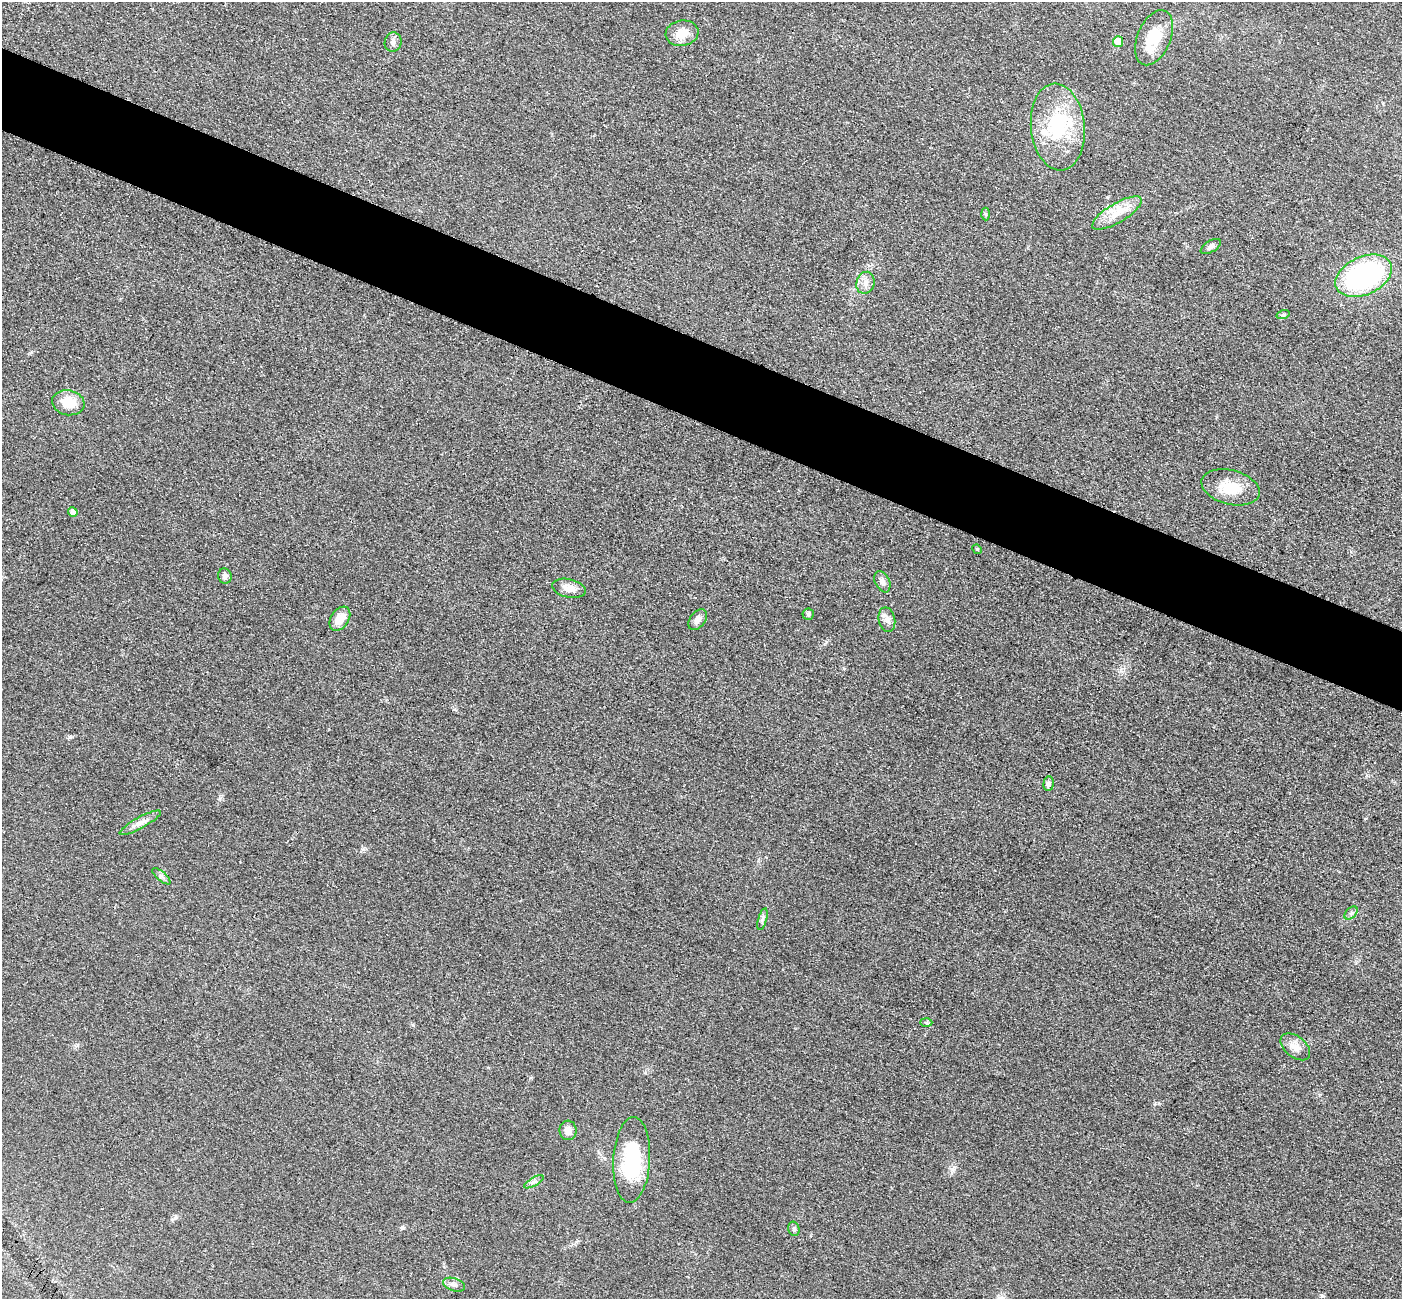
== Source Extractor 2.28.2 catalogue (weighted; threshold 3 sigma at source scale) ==
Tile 11 of 4 x 4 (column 3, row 3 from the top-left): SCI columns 2824-4223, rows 1601-2897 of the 5647 x 5660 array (HDU 1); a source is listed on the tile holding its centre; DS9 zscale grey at full resolution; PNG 1404 x 1301 px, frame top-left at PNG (2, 2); each listed source drawn as its Kron ellipse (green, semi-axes under 4 px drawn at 4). Shown black and unused: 6% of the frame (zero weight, under 3 of 4 exposures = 3% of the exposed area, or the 3 px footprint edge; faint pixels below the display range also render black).
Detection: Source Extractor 2.28.2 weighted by HDU 2 'WHT'; one run over the whole footprint, this tile lists its part. Background 0.0486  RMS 0.0085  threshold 0.0382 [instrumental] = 3 sigma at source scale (4.5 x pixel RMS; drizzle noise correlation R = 1.50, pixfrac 1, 0.05/0.05 arcsec/px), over >= 5 px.
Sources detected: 34; all 34 listed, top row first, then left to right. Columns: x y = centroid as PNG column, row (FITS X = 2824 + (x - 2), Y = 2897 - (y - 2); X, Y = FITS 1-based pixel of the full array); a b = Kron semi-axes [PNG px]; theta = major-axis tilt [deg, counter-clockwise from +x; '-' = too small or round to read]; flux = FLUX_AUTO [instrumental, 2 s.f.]
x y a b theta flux
682 33 16 12 8 12
1154 38 29 16 68 27
393 42 10 8 74 3.8
1118 42 5 5 - 17
1058 127 43 27 -85 59
1117 213 28 9 31 15
986 214 6 4 -87 1.3
1211 246 11 5 30 2.9
1364 276 30 19 24 150
865 283 11 9 74 5.9
1283 315 7 4 18 1.2
68 403 16 12 -10 17
1231 487 30 17 -15 23
73 512 5 4 - 3.7
977 549 5 4 - 0.97
225 576 7 7 - 3
882 582 11 7 -64 4.1
569 588 17 9 -12 8.3
808 614 6 5 - 1.8
340 619 13 9 57 12
698 620 12 7 53 5.1
887 620 12 8 -77 4.6
1049 784 7 5 84 3.4
140 823 23 5 29 6.1
161 876 11 4 -40 2.4
1351 913 8 5 45 2
763 919 11 3 75 2.3
926 1023 6 4 -2 1.3
1295 1047 17 10 -39 8.4
568 1130 10 8 88 7.2
632 1160 43 18 87 66
534 1182 11 4 29 2.6
794 1229 7 5 -75 1.9
454 1285 11 6 -18 3
Unlisted compact peaks at least as high as the median listed source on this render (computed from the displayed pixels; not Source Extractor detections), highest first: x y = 952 1169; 363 849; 220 798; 402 1227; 70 737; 413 1025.